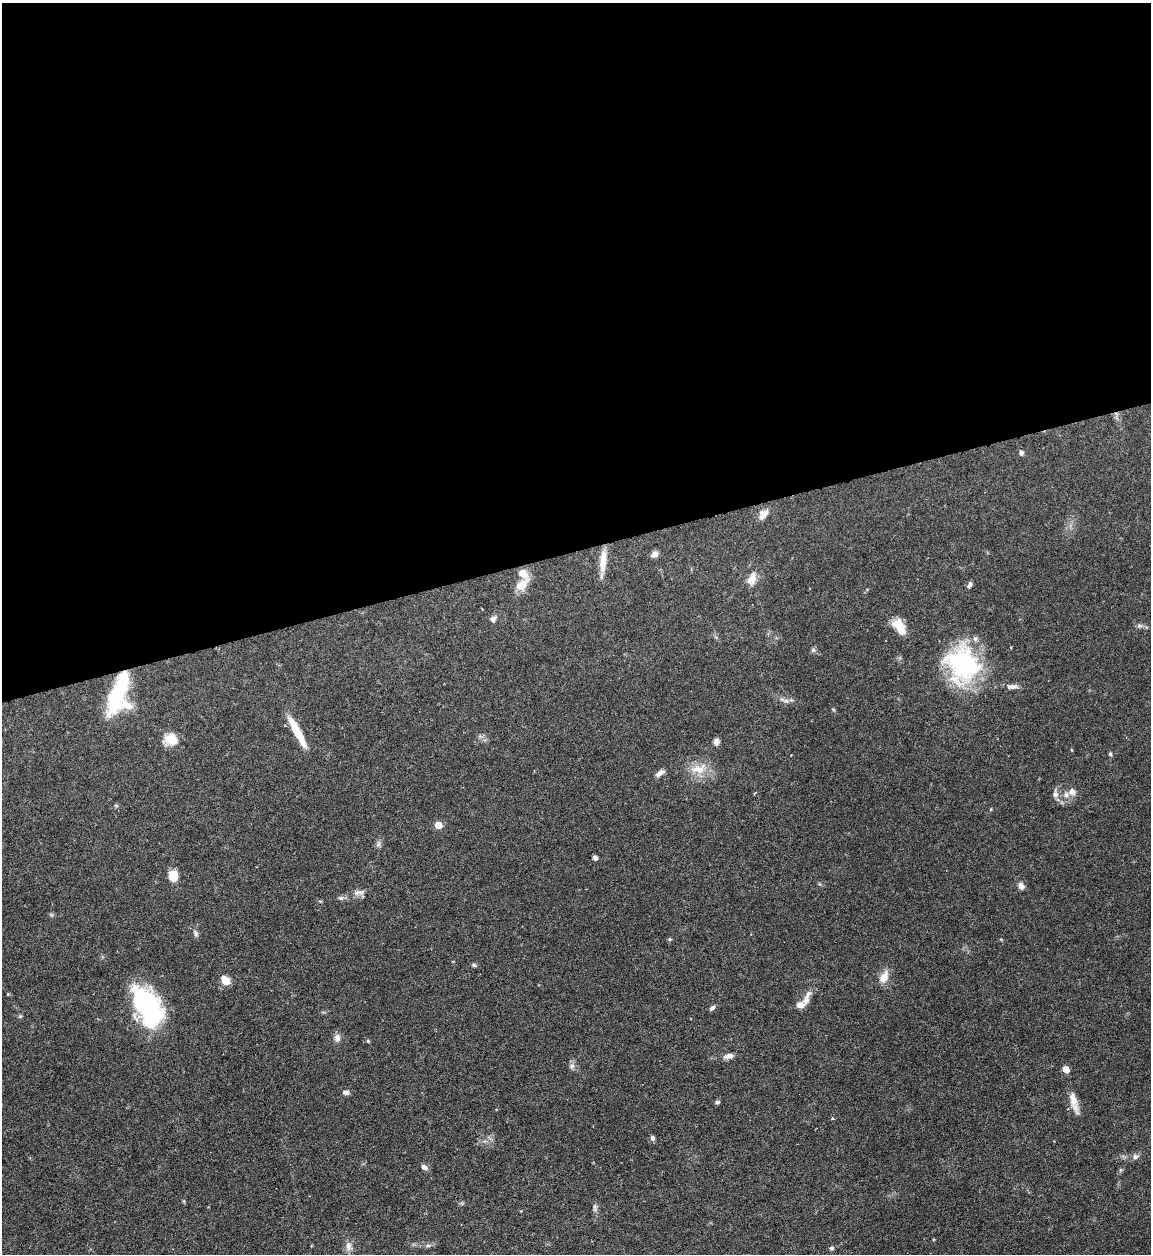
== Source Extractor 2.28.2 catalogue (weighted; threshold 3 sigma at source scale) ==
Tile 2 of 4 x 4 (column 2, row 1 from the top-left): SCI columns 1407-2555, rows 3758-5009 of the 4992 x 5009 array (HDU 1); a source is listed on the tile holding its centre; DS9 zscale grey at full resolution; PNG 1153 x 1256 px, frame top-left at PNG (2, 3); no overlay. Shown black and unused: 44% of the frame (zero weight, under 4 of 7 exposures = <1% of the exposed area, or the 3 px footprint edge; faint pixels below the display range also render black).
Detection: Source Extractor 2.28.2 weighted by HDU 2 'WHT'; one run over the whole footprint, this tile lists its part. Background 0.0565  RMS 0.0027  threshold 0.0112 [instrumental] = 3 sigma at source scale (4.09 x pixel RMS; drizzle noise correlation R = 1.36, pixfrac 0.8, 0.05/0.05 arcsec/px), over >= 5 px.
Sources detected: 65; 3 inside a brighter listed object's ellipse — not listed separately; the other 62 listed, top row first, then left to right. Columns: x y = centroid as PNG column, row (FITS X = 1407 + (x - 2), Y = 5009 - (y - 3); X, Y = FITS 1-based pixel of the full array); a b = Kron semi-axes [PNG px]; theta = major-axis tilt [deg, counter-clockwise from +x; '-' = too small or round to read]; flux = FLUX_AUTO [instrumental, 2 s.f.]
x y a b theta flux
1021 453 6 6 - 0.75
763 514 14 8 50 2.3
654 554 7 6 - 1.5
603 561 29 8 84 4.1
522 573 6 5 - 4.9
752 579 18 11 68 2.7
522 585 21 11 43 3.5
969 585 7 4 62 0.74
493 619 9 6 36 0.94
1139 626 8 7 - 0.72
900 628 18 9 -57 5.9
813 650 7 6 - 0.54
962 664 44 37 -71 32
1012 687 15 6 3 1.5
118 692 49 14 70 21
786 701 10 6 -21 0.96
297 732 38 7 -62 6.6
171 739 16 14 -5 4.1
716 742 7 6 - 1.2
1072 750 5 3 - 0.2
1110 754 5 5 - 0.35
698 769 26 14 9 5
660 773 13 6 36 1.2
1072 792 10 9 - 1.5
755 793 4 2 - 0.21
1055 794 11 8 84 1.3
991 809 4 3 - 0.24
438 825 5 5 - 5.7
378 844 9 6 71 0.76
595 858 5 5 - 0.71
173 876 12 9 -85 3.9
1021 886 8 6 -68 1.3
359 893 17 9 -6 1.5
341 898 8 6 -14 0.67
51 915 7 4 -19 0.35
196 933 10 6 -67 0.71
670 939 5 5 - 0.32
474 965 8 4 -25 0.44
884 977 18 10 65 2.8
225 981 6 5 - 8.6
8 994 4 4 - 0.24
808 994 11 7 57 1.2
800 1005 12 8 20 1.8
148 1007 45 24 -62 32
712 1008 8 5 44 0.66
20 1016 6 4 18 0.3
337 1038 11 8 -89 1.2
368 1041 4 4 - 0.32
728 1056 13 6 13 1.4
572 1066 8 6 3 0.82
1066 1069 5 5 - 3.5
346 1092 9 5 -6 0.79
1073 1099 30 9 -74 3.1
717 1102 6 5 - 0.48
832 1119 4 3 - 0.38
652 1138 7 5 -71 0.62
1135 1157 9 7 27 0.94
424 1167 8 6 -29 1
595 1207 11 5 -86 0.8
348 1246 14 8 -87 1.7
428 1246 6 4 0 0.46
831 1248 5 5 - 0.6
Overlapping masked pixels (flux is a lower limit): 1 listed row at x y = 118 692